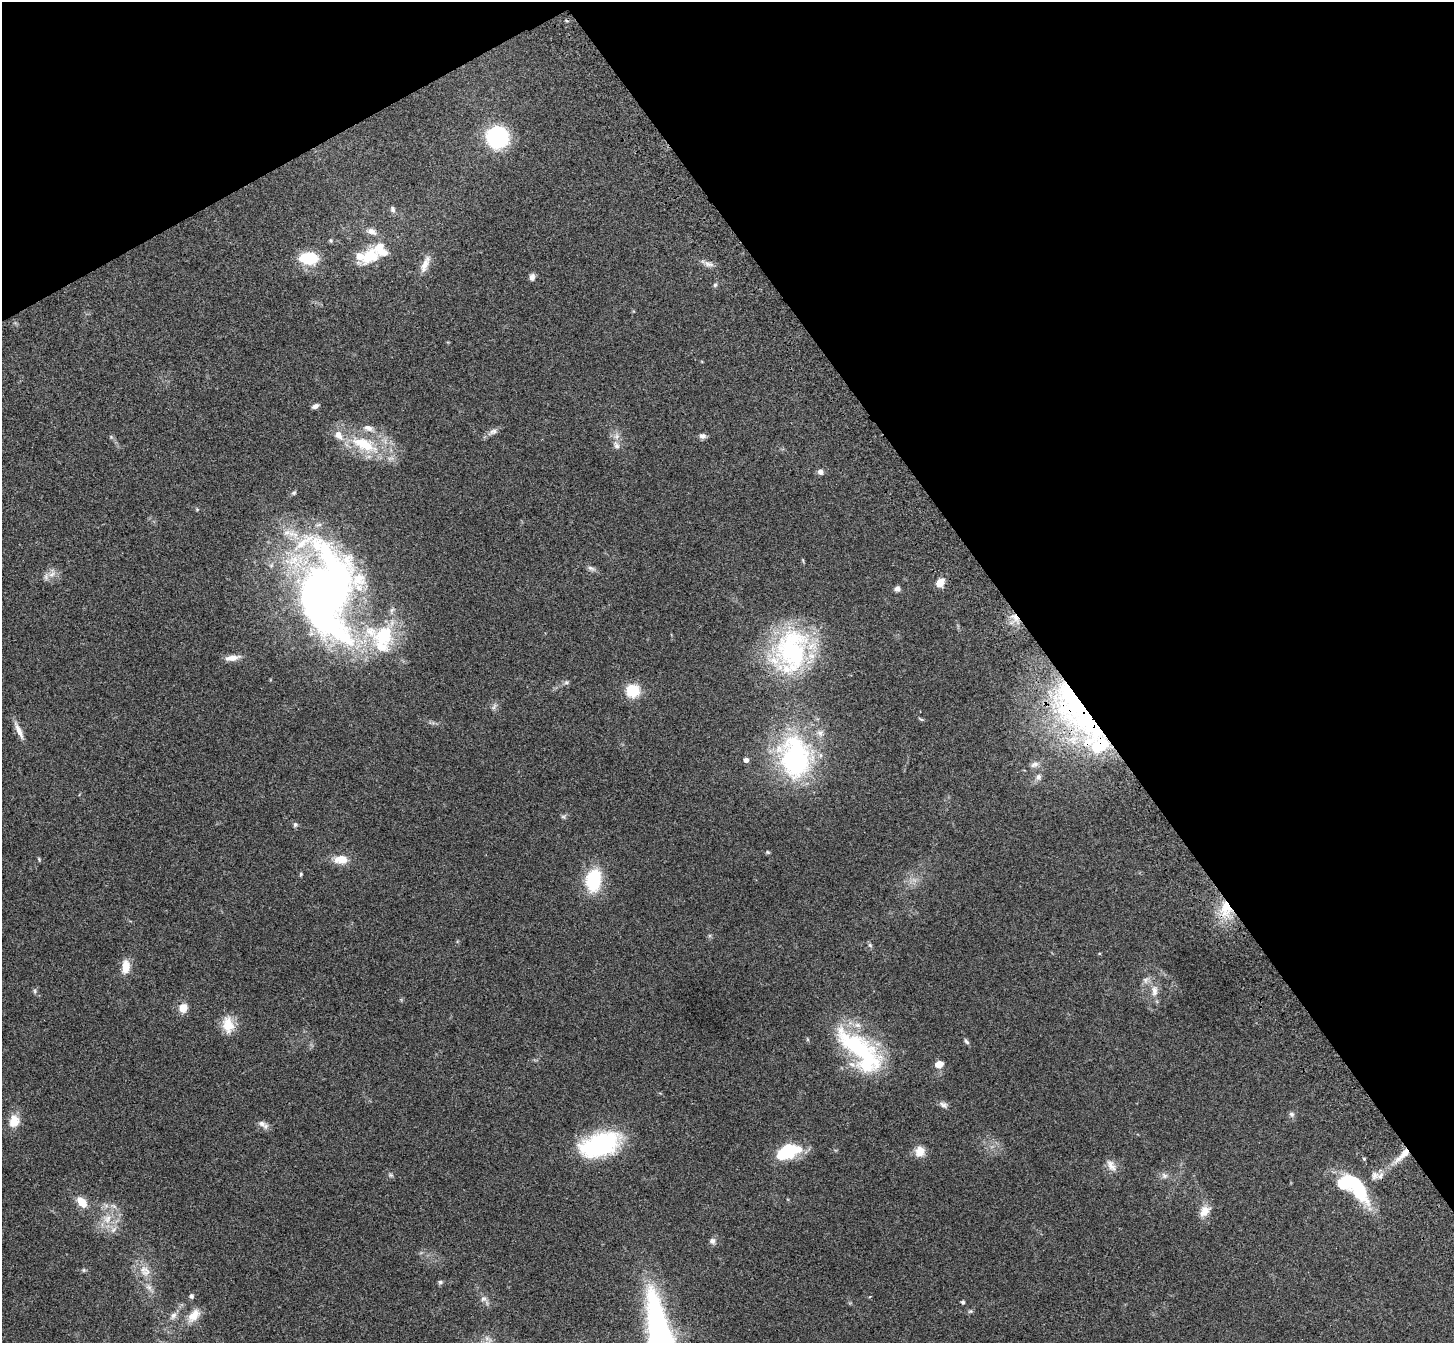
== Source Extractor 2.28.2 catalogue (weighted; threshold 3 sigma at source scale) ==
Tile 3 of 4 x 4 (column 3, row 1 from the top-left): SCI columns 2986-4437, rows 4241-5581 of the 5973 x 5932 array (HDU 1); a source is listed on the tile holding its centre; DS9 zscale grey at full resolution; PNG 1456 x 1345 px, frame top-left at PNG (2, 2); no overlay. Shown black and unused: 32% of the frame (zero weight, under 3 of 4 exposures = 5% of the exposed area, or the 3 px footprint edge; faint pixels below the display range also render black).
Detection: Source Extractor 2.28.2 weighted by HDU 2 'WHT'; one run over the whole footprint, this tile lists its part. Background 0.0835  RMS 0.0064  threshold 0.0287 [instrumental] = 3 sigma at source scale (4.5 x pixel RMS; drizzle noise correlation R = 1.50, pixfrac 1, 0.05/0.05 arcsec/px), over >= 5 px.
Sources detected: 104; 1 too faint to see at this stretch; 3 inside a brighter object's white glare — not listed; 13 inside a brighter listed object's ellipse — not listed separately; the other 87 listed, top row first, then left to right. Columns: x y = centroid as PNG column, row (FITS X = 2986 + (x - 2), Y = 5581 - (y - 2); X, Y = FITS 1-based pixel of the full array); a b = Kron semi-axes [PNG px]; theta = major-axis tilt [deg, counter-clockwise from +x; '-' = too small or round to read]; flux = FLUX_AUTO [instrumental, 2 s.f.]
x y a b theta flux
497 137 19 18 - 61
393 209 9 5 -69 1.8
371 231 15 8 -22 4.2
331 241 5 5 - 0.91
370 256 26 19 34 19
308 258 18 12 -3 27
425 264 26 9 67 6.4
709 264 15 6 -13 3.2
532 277 9 6 84 2.3
715 285 6 5 - 1.1
315 406 9 5 23 1.9
368 428 14 8 -11 4.5
493 432 15 8 29 3
702 436 8 6 -3 2.2
111 437 5 5 - 0.83
364 444 39 16 -24 34
616 445 13 7 -59 3.2
820 472 8 7 - 2.3
294 493 7 5 47 1
197 509 5 4 - 0.7
591 568 12 6 -25 2.1
52 574 12 7 30 4.1
940 583 10 7 57 7.3
897 589 7 6 - 2.1
323 592 97 64 -86 400
1015 617 14 7 -50 4.9
384 636 45 33 -3 58
791 651 60 45 59 97
232 658 19 7 9 5.1
566 682 8 6 1 1.3
633 691 11 11 - 21
494 707 10 4 63 1.6
1080 714 91 33 -54 160
921 719 8 3 -33 0.89
19 731 24 6 -66 5.4
795 758 53 38 -84 110
746 760 5 4 - 2.8
1034 764 13 7 18 3.3
1038 777 9 8 - 2.8
563 817 8 6 26 1.3
295 825 7 6 - 1.4
768 852 6 4 -22 0.82
39 859 6 4 -47 0.74
341 859 16 10 -2 9.8
301 874 6 4 73 0.79
593 880 19 13 83 41
914 880 9 4 -36 2.1
1225 909 27 15 85 18
870 945 7 5 -45 1.2
1099 953 4 3 - 0.54
126 967 15 9 84 9
1146 980 11 8 53 3
35 991 6 5 - 1.1
1154 991 16 8 -89 5.6
183 1008 10 9 - 6.9
228 1025 23 15 -81 11
966 1041 8 5 -51 1.4
859 1048 67 21 -37 76
939 1064 9 7 18 6
943 1105 12 7 -24 2.5
1292 1114 8 7 - 1.8
14 1121 16 13 78 9.3
262 1124 13 8 -20 3.3
600 1145 41 22 18 78
789 1150 25 16 3 26
920 1151 12 11 - 7.2
1403 1155 29 8 44 10
1364 1159 4 4 - 0.72
1111 1166 19 10 -57 5
391 1175 7 5 -21 1.1
1375 1175 13 10 63 4.5
1164 1176 9 8 - 2.4
1358 1188 37 13 -58 39
82 1202 9 6 -48 13
1204 1211 15 10 51 6.9
107 1219 15 13 65 11
712 1241 8 8 - 2.3
84 1270 5 5 - 0.89
145 1271 19 14 -45 9.1
440 1282 6 5 - 1.3
149 1287 13 6 -52 3.3
191 1296 5 4 - 1.9
483 1299 8 8 - 2.4
963 1302 4 3 - 1.5
970 1311 7 5 20 1.1
173 1315 12 7 59 3.3
194 1316 21 11 49 8
Overlapping masked pixels (flux is a lower limit): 5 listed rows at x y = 1015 617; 1080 714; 1225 909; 1403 1155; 1375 1175